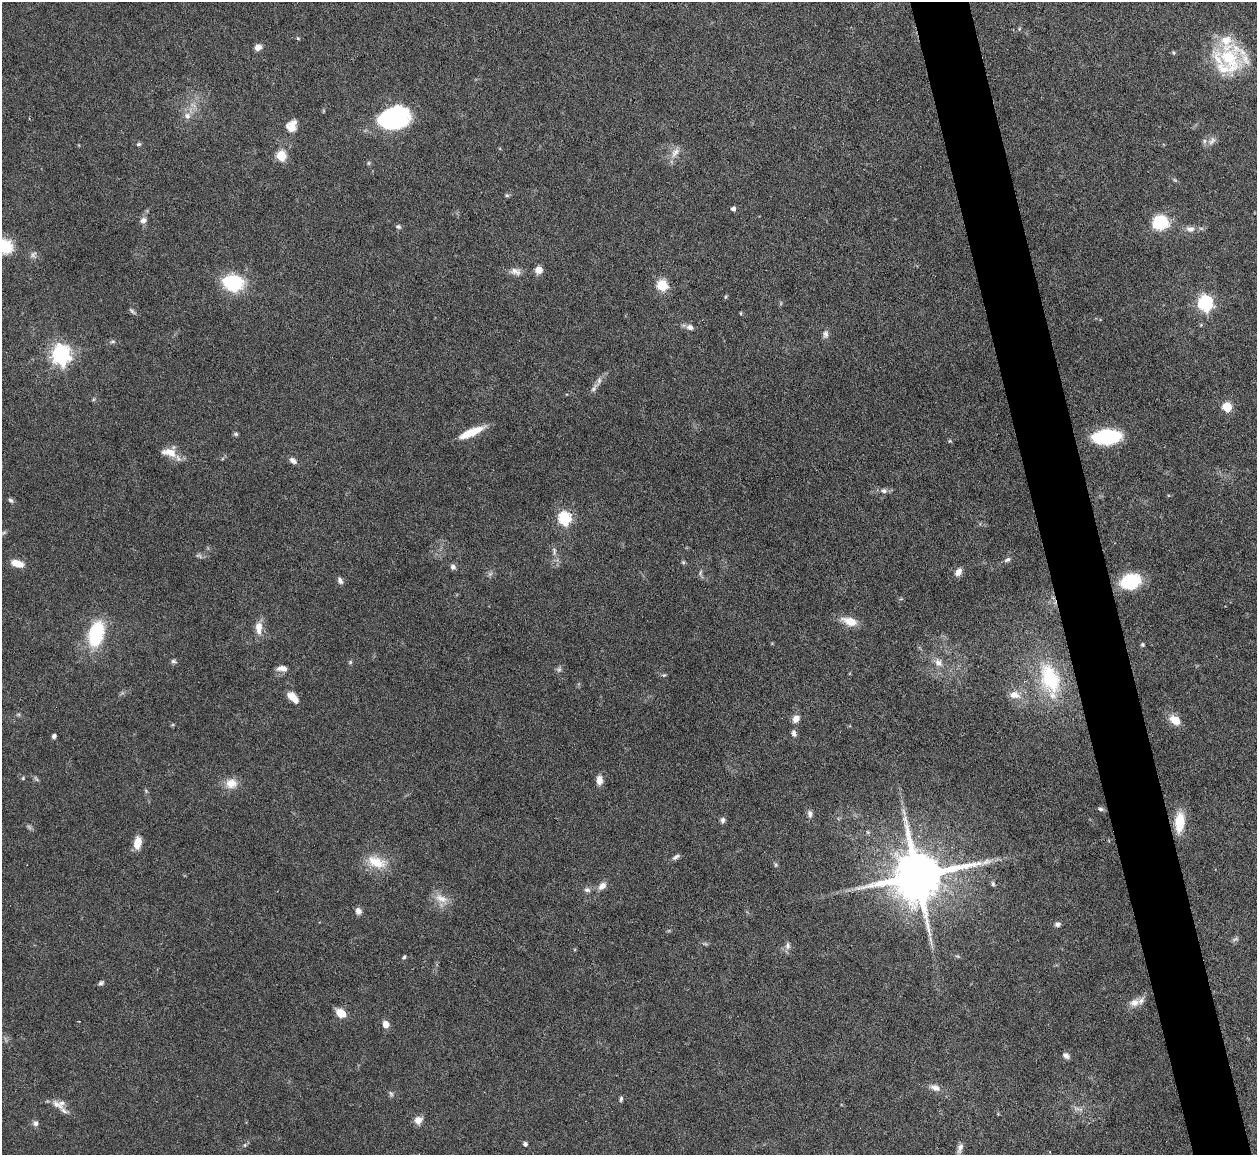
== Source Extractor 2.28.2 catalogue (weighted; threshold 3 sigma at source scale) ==
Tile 6 of 4 x 4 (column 2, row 2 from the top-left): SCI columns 1256-2510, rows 2561-3713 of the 5021 x 5000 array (HDU 1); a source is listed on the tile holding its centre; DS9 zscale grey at full resolution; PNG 1259 x 1157 px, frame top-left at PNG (2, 2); no overlay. Shown black and unused: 5% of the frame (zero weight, under 3 of 6 exposures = <1% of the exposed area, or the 3 px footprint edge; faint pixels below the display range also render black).
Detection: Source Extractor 2.28.2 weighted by HDU 2 'WHT'; one run over the whole footprint, this tile lists its part. Background 0.146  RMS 0.0041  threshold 0.0169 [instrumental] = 3 sigma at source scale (4.09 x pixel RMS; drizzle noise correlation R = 1.36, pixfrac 0.8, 0.05/0.05 arcsec/px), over >= 5 px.
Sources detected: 122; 7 too faint to see at this stretch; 1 inside a brighter object's white glare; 1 long thin detection or spike segment (spike, bleed or trail) — not listed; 4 inside a brighter listed object's ellipse — not listed separately; the other 109 listed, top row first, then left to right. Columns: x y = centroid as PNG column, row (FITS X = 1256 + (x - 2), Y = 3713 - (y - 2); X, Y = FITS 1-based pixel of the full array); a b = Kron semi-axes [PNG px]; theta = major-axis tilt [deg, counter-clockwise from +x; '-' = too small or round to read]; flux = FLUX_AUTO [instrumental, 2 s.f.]
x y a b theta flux
1019 29 6 3 72 0.47
298 38 5 4 - 0.45
258 47 7 6 - 3.1
1174 53 6 3 -71 0.47
1229 59 47 30 -7 29
187 116 10 9 - 2.5
392 119 30 18 -5 41
291 127 14 11 -76 4.4
1212 141 15 8 47 2.4
139 144 7 5 16 0.64
675 153 16 9 55 3.2
281 156 5 5 - 27
368 163 6 4 90 0.53
507 195 6 4 0 0.58
733 209 5 5 - 1.2
143 220 9 7 36 2
1160 222 17 16 - 14
398 227 7 5 -15 0.84
1190 229 13 8 -8 2.5
2 245 21 12 -19 23
33 255 10 9 - 1.6
539 270 7 7 - 3.4
515 271 16 9 -12 2.6
233 283 15 12 -11 33
662 285 6 5 - 31
726 297 6 4 88 0.44
1205 303 7 6 - 92
132 311 11 4 -42 0.84
741 313 5 3 - 0.35
690 327 8 7 - 1.9
825 334 11 7 84 1.5
113 341 7 5 16 0.75
61 355 8 7 - 190
594 388 20 6 52 2.3
1227 407 5 5 - 21
471 432 27 7 24 9.4
236 434 6 5 - 0.64
1107 437 18 9 4 50
950 441 5 4 - 0.48
169 452 23 11 -12 5.5
293 461 10 6 -37 1.8
884 491 8 6 -21 1.4
10 500 7 5 -43 0.89
564 518 6 6 - 49
554 551 13 5 -84 1.6
1007 560 9 5 31 1
683 562 5 5 - 0.55
17 563 13 7 -16 5.4
453 567 7 6 - 1.3
700 572 8 4 80 0.83
958 572 10 7 56 2.3
340 581 9 6 -64 1.4
1130 581 19 14 19 22
850 621 21 10 -17 5.8
259 627 16 8 90 4.7
96 634 25 14 75 27
1142 644 5 5 - 0.62
174 661 8 5 -11 0.87
350 662 5 5 - 0.58
938 663 12 9 -50 3
282 668 14 7 -1 2.7
664 675 5 4 - 0.5
1050 679 37 19 -72 32
1014 695 14 10 -13 3.8
293 697 16 8 -46 4.3
796 719 8 7 - 2.6
1175 720 12 8 -36 6
794 733 8 6 -72 1.4
54 736 5 5 - 1
23 778 5 4 - 0.5
36 779 10 4 -48 0.78
599 780 10 7 -89 3
231 783 15 13 8 4.9
146 791 6 4 -73 0.54
1101 809 8 5 -4 0.85
810 814 11 7 -82 1.4
722 820 8 6 73 1.1
1180 822 18 8 86 13
868 832 6 5 - 0.59
137 843 13 8 80 5.2
676 857 12 5 31 1.3
376 862 29 15 -19 9.4
986 862 13 7 17 2.7
776 865 6 4 89 0.58
917 876 16 14 12 2800
993 884 7 5 -75 0.71
602 886 12 8 40 2.5
587 890 9 6 -24 1.2
441 898 22 10 -23 4.5
358 911 8 7 - 1.7
1057 924 6 5 - 1.3
1235 939 10 5 24 0.86
705 944 7 4 -1 0.63
788 946 11 7 -85 1.5
404 957 5 4 - 0.64
101 983 7 5 26 0.9
1134 1003 15 11 12 3.4
341 1013 10 8 -32 5.7
386 1024 7 6 - 3.6
1066 1055 8 6 -32 1.3
935 1088 13 8 -18 2.7
621 1099 7 4 81 0.75
58 1105 22 8 -35 3.8
1078 1109 19 5 -15 1.8
418 1120 9 9 - 3.1
35 1124 8 7 - 1.3
525 1144 4 4 - 1.3
245 1145 6 5 - 0.65
960 1148 14 7 72 2.1
Isophote crosses this tile's border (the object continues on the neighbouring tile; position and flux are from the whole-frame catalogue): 2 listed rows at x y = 1229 59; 2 245